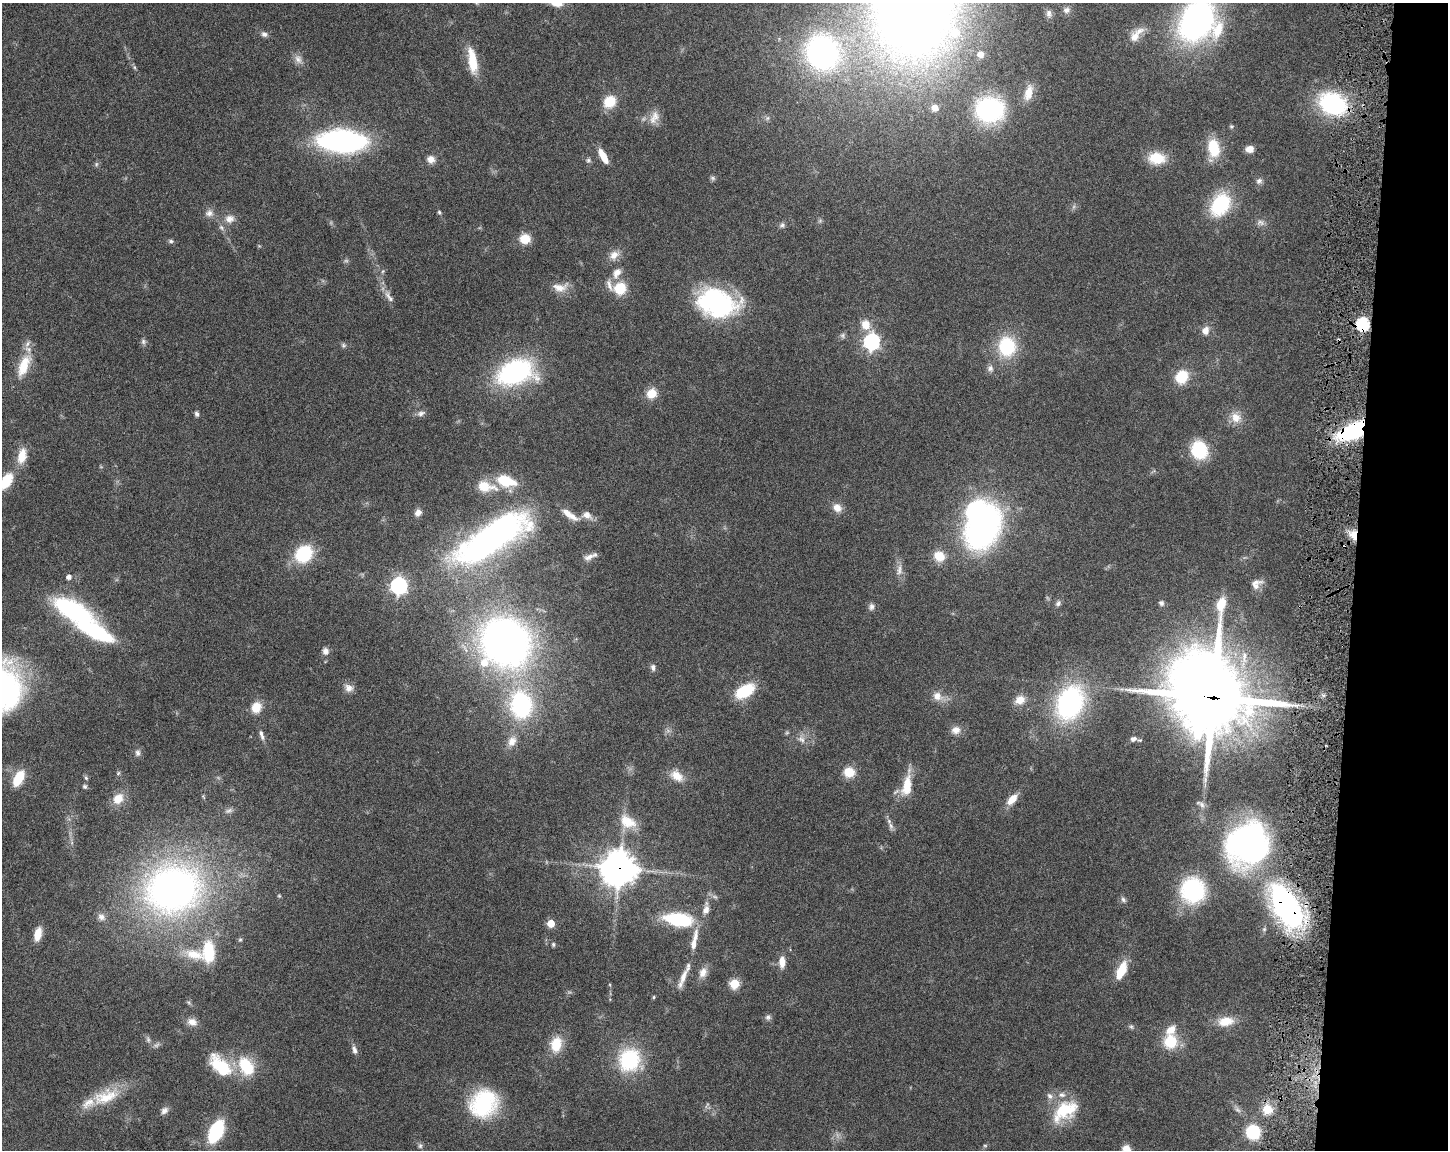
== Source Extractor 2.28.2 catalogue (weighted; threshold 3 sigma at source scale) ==
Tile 6 of 3 x 4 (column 3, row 2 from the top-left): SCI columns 3114-4559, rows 2298-3445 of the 4668 x 4598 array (HDU 1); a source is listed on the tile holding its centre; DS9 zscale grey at full resolution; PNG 1450 x 1152 px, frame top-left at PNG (2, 3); no overlay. Shown black and unused: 7% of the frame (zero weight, under 3 of 6 exposures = <1% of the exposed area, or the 3 px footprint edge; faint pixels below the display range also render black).
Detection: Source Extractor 2.28.2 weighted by HDU 2 'WHT'; one run over the whole footprint, this tile lists its part. Background 0.105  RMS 0.0046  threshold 0.0189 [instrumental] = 3 sigma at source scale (4.09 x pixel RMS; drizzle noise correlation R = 1.36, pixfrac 0.8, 0.05/0.05 arcsec/px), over >= 5 px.
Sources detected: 176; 5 too faint to see at this stretch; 3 inside a brighter object's white glare — not listed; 10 inside a brighter listed object's ellipse — not listed separately; the other 158 listed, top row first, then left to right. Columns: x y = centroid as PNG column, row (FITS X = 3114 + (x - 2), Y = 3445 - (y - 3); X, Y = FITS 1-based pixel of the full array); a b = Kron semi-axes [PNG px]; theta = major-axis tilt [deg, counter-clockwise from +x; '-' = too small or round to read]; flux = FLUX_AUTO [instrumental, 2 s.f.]
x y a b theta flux
914 4 88 67 83 640
1066 10 10 9 - 2.2
1049 13 11 8 -79 1.9
1196 20 30 22 63 170
1218 30 32 14 70 14
264 34 9 7 -19 1.5
1134 37 17 12 66 4.5
822 52 27 23 -62 110
981 54 6 6 - 3.3
298 59 13 9 -58 2.7
472 61 32 10 -82 11
134 67 6 4 -88 0.64
1028 93 22 11 77 6.4
610 101 11 9 41 12
1332 104 26 19 -25 52
934 108 7 7 - 3
990 110 25 21 3 66
655 116 15 12 69 4.4
767 118 7 4 71 0.76
342 141 34 16 -3 130
1214 148 17 11 -80 16
1249 149 8 7 - 3.2
603 156 15 6 -61 7.3
1157 158 18 12 -5 12
431 159 9 9 - 3.1
588 160 7 6 - 1
96 164 7 4 89 0.75
1259 181 9 8 - 1.5
1220 204 26 18 58 28
439 212 5 5 - 0.71
209 213 12 9 8 2.6
230 219 13 11 16 3.8
1261 222 11 7 -20 1.9
782 225 8 6 17 1.2
525 239 9 8 - 9.1
171 241 8 5 -1 0.94
614 255 14 11 44 3.9
383 271 6 4 45 0.64
617 273 16 10 60 4.4
560 287 22 12 3 5.3
620 288 10 10 - 14
389 297 20 7 -55 3.1
716 303 43 28 -14 61
1362 324 6 6 - 67
866 325 13 11 -74 5.3
1205 331 10 8 76 3.3
842 335 7 7 - 1.1
143 341 7 7 - 1.2
871 342 7 7 - 120
343 345 7 6 - 0.93
1007 346 17 15 -88 28
24 366 29 12 68 12
990 368 9 8 - 1.9
515 372 32 20 17 79
1182 377 10 9 - 16
652 393 11 10 - 6.7
421 413 12 7 18 1.8
197 414 7 5 -65 1.1
1236 417 14 13 - 5.3
1352 431 29 13 25 47
1199 450 16 13 -69 24
22 456 20 10 78 7
6 481 16 9 59 13
505 481 21 11 -17 15
485 486 25 13 -11 9.6
837 508 12 10 -37 3.7
418 513 9 8 - 2.4
570 515 26 8 -33 5.7
587 515 12 9 -33 3.3
983 526 37 24 61 150
1354 535 12 9 -76 5.7
492 538 90 29 32 160
304 554 15 12 45 28
939 556 11 9 -37 9
589 557 16 7 27 2.7
899 570 17 8 81 3.2
69 577 5 4 - 2.2
1256 584 15 11 38 3.5
399 586 7 7 - 140
1058 603 8 7 - 1.3
1161 603 7 6 - 1.1
871 607 9 7 72 1.6
73 611 31 13 -28 72
96 632 29 10 -26 52
505 643 40 32 -26 240
325 651 9 8 - 2.2
653 667 9 6 -81 1.4
349 688 12 10 -29 2.8
745 691 22 12 32 17
937 696 14 12 -39 4.3
1213 698 28 27 - 3300
1020 700 13 10 28 5
1070 703 43 31 66 64
521 705 23 18 -82 58
256 707 12 10 69 6.6
956 730 12 10 5 3.1
261 735 15 5 -75 1.9
801 739 11 9 -40 2.6
1133 739 8 7 - 1.6
512 741 15 11 62 4.4
138 753 9 7 89 1.5
849 772 11 10 - 8.7
118 773 7 4 46 0.58
677 776 19 12 -36 5.6
18 778 14 7 64 15
86 778 6 5 - 0.7
85 786 6 5 - 0.81
907 786 29 12 79 10
118 799 14 11 49 6
1012 799 14 8 48 5.7
1201 804 14 6 -32 1.5
229 811 10 6 30 1.4
628 822 23 15 -31 9.3
891 826 12 5 -68 1.7
1247 845 35 32 78 160
619 868 12 11 - 760
173 889 55 47 16 230
1193 890 21 19 -81 51
279 896 5 4 - 0.47
1123 900 8 6 -55 1.2
1286 906 43 20 -58 120
706 910 11 7 69 2.9
101 917 11 8 -31 2.4
679 920 31 14 -8 28
551 923 5 5 - 11
38 934 14 7 78 6.2
695 936 22 8 85 4.6
240 939 6 5 - 0.61
553 944 6 5 - 0.77
208 952 27 14 -89 18
194 954 30 14 -14 12
782 962 13 7 -90 4.3
1121 971 19 8 66 12
703 972 15 10 70 3.6
683 977 23 7 70 4.7
734 984 5 5 - 24
654 997 4 4 - 0.54
768 1017 8 6 10 1.3
1226 1021 18 11 9 8
192 1022 13 9 -23 3.3
1131 1027 7 5 -67 0.79
148 1040 9 6 -64 1.2
1170 1041 16 15 - 14
556 1044 18 13 79 9.9
354 1050 11 6 -74 1.9
629 1060 32 27 68 28
220 1065 30 16 -38 19
246 1066 20 13 -58 19
1050 1096 9 7 -55 2
105 1097 40 18 19 15
484 1103 25 22 41 47
1267 1109 12 12 - 7.3
164 1111 11 8 43 2
1065 1111 35 19 34 20
216 1131 15 8 64 46
1253 1132 13 12 - 19
420 1146 7 6 - 0.97
1126 1149 9 8 - 4.5
Overlapping masked pixels (flux is a lower limit): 6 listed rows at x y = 1362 324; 1352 431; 1354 535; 1213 698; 619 868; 1286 906
Isophote crosses this tile's border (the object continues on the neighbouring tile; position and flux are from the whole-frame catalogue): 4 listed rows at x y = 914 4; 1196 20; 6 481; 1126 1149